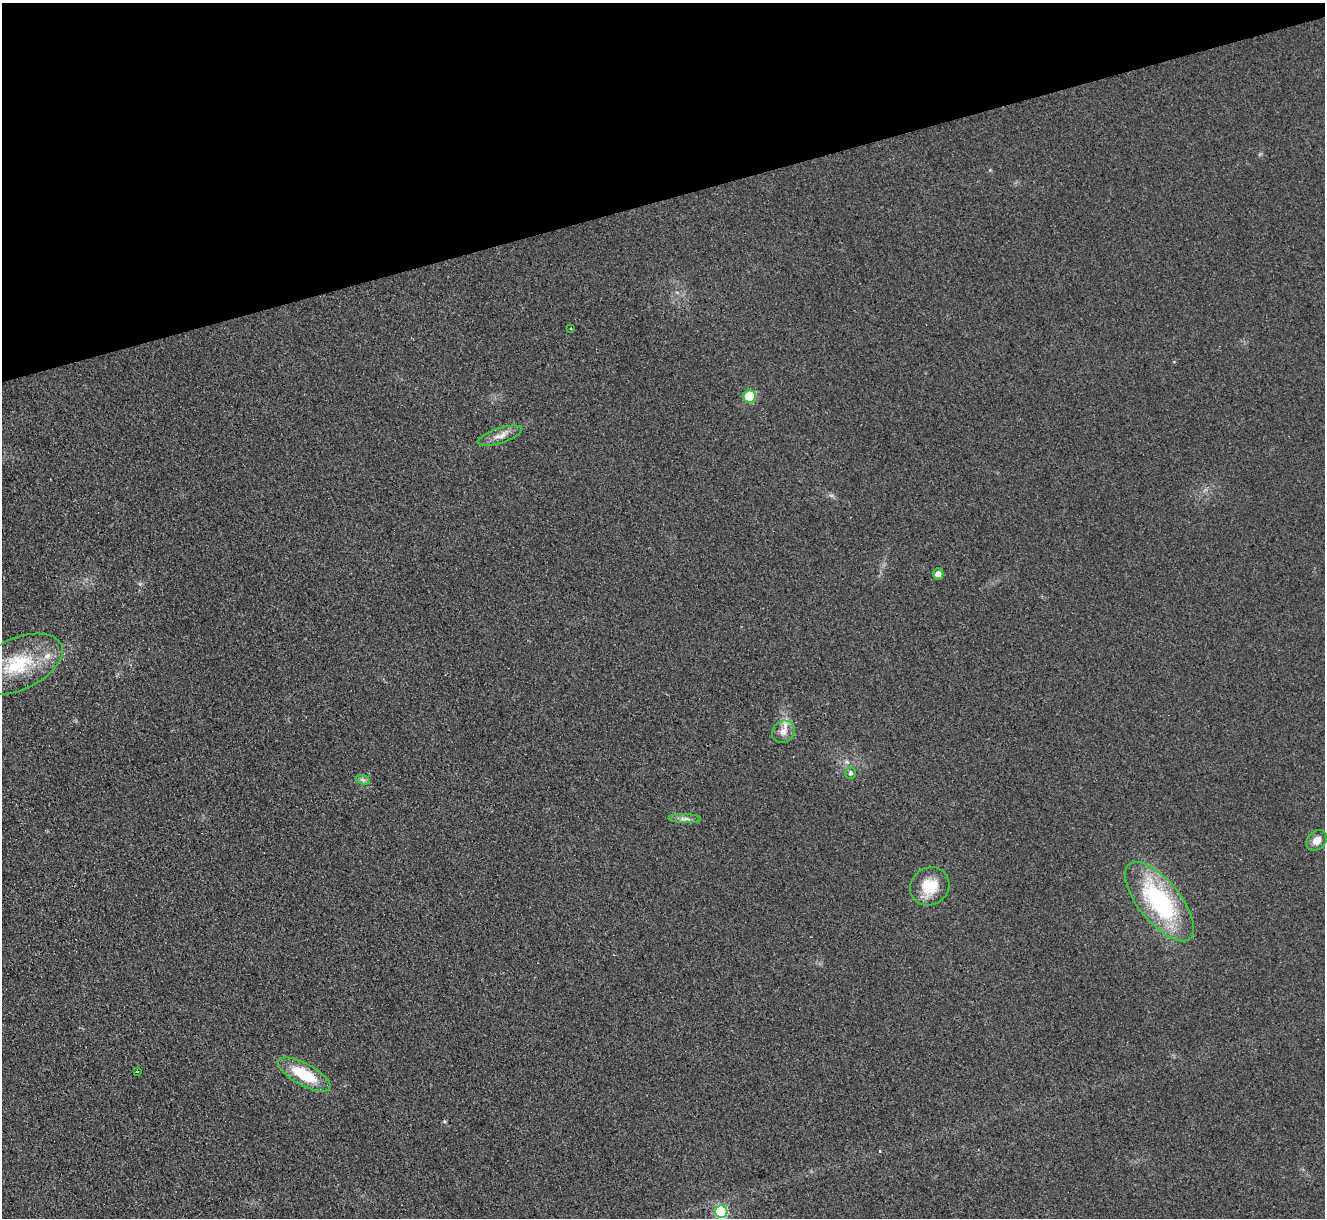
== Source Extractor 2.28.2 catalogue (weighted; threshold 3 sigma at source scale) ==
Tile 3 of 4 x 4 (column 3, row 1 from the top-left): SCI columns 2669-3991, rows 3919-5134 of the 5321 x 5278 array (HDU 1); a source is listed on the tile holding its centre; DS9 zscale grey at full resolution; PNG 1327 x 1220 px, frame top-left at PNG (2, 3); each listed source drawn as its Kron ellipse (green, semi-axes under 4 px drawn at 4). Shown black and unused: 16% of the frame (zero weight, under 2 of 3 exposures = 2% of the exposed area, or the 3 px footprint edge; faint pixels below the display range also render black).
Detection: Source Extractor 2.28.2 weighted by HDU 2 'WHT'; one run over the whole footprint, this tile lists its part. Background 0.133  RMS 0.013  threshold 0.0565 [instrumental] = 3 sigma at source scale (4.5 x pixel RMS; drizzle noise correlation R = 1.50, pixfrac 1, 0.05/0.05 arcsec/px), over >= 5 px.
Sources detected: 17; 1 cosmic-ray / hot-pixel residue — neither listed nor drawn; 1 inside a brighter listed object's ellipse — not listed separately; the other 15 listed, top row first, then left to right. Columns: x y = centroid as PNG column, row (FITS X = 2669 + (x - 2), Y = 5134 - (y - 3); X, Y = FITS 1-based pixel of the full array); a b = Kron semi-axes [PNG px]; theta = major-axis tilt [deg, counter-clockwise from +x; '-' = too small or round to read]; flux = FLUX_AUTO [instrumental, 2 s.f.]
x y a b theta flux
571 329 4 2 - 1
750 396 6 6 - 60
500 436 23 7 18 11
938 574 5 5 - 7.4
18 664 48 26 24 87
783 732 12 10 43 10
851 773 6 5 - 3.3
363 780 7 4 -19 3
685 819 16 4 -2 5.5
1317 840 11 9 45 11
930 886 20 18 37 33
1160 902 48 21 -51 160
137 1071 3 2 - 1.8
304 1074 29 11 -28 54
721 1212 6 6 - 130